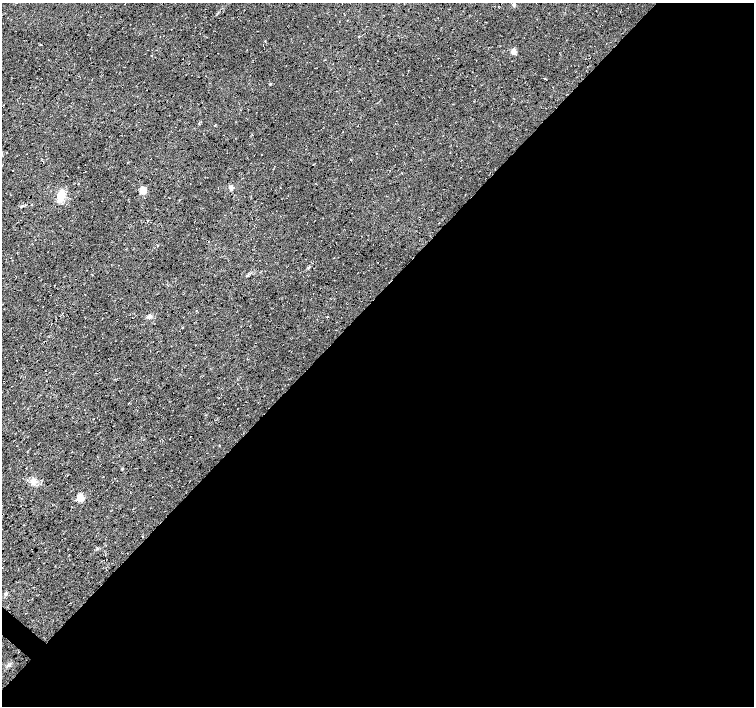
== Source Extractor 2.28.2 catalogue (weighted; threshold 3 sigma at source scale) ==
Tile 12 of 4 x 4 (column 4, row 3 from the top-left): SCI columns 4512-6014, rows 1573-2979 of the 6019 x 6027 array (HDU 1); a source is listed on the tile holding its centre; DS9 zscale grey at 2 x 2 block average (1 PNG px = mean of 2 x 2 image px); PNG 756 x 708 px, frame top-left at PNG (2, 3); no overlay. Shown black and unused: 58% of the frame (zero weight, under 3 of 4 exposures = <1% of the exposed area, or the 3 px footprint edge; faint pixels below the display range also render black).
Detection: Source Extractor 2.28.2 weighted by HDU 2 'WHT'; one run over the whole footprint, this tile lists its part. Background 0.0167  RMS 0.0059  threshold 0.0266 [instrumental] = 3 sigma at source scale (4.5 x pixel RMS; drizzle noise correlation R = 1.50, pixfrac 1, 0.0396/0.0396 arcsec/px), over >= 5 px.
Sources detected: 15; all 15 listed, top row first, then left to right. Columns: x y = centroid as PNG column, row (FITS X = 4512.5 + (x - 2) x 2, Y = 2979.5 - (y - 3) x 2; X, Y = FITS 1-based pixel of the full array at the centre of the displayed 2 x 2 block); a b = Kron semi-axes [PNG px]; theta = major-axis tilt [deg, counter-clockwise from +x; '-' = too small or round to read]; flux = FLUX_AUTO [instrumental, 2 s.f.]
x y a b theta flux
514 5 4 3 - 2
41 45 3 2 - 0.78
513 52 3 3 - 23
270 84 3 2 - 0.99
214 126 2 2 - 0.79
230 187 5 4 - 3.8
143 191 3 3 - 43
61 196 11 6 72 21
157 245 3 2 - 0.78
149 316 4 4 - 2.6
27 452 2 2 - 1
33 482 9 7 41 7.5
80 498 7 6 - 9.9
142 536 2 2 - 0.67
6 593 4 3 - 1.7
Diffuse or blended objects may show on this block-average render without a row.